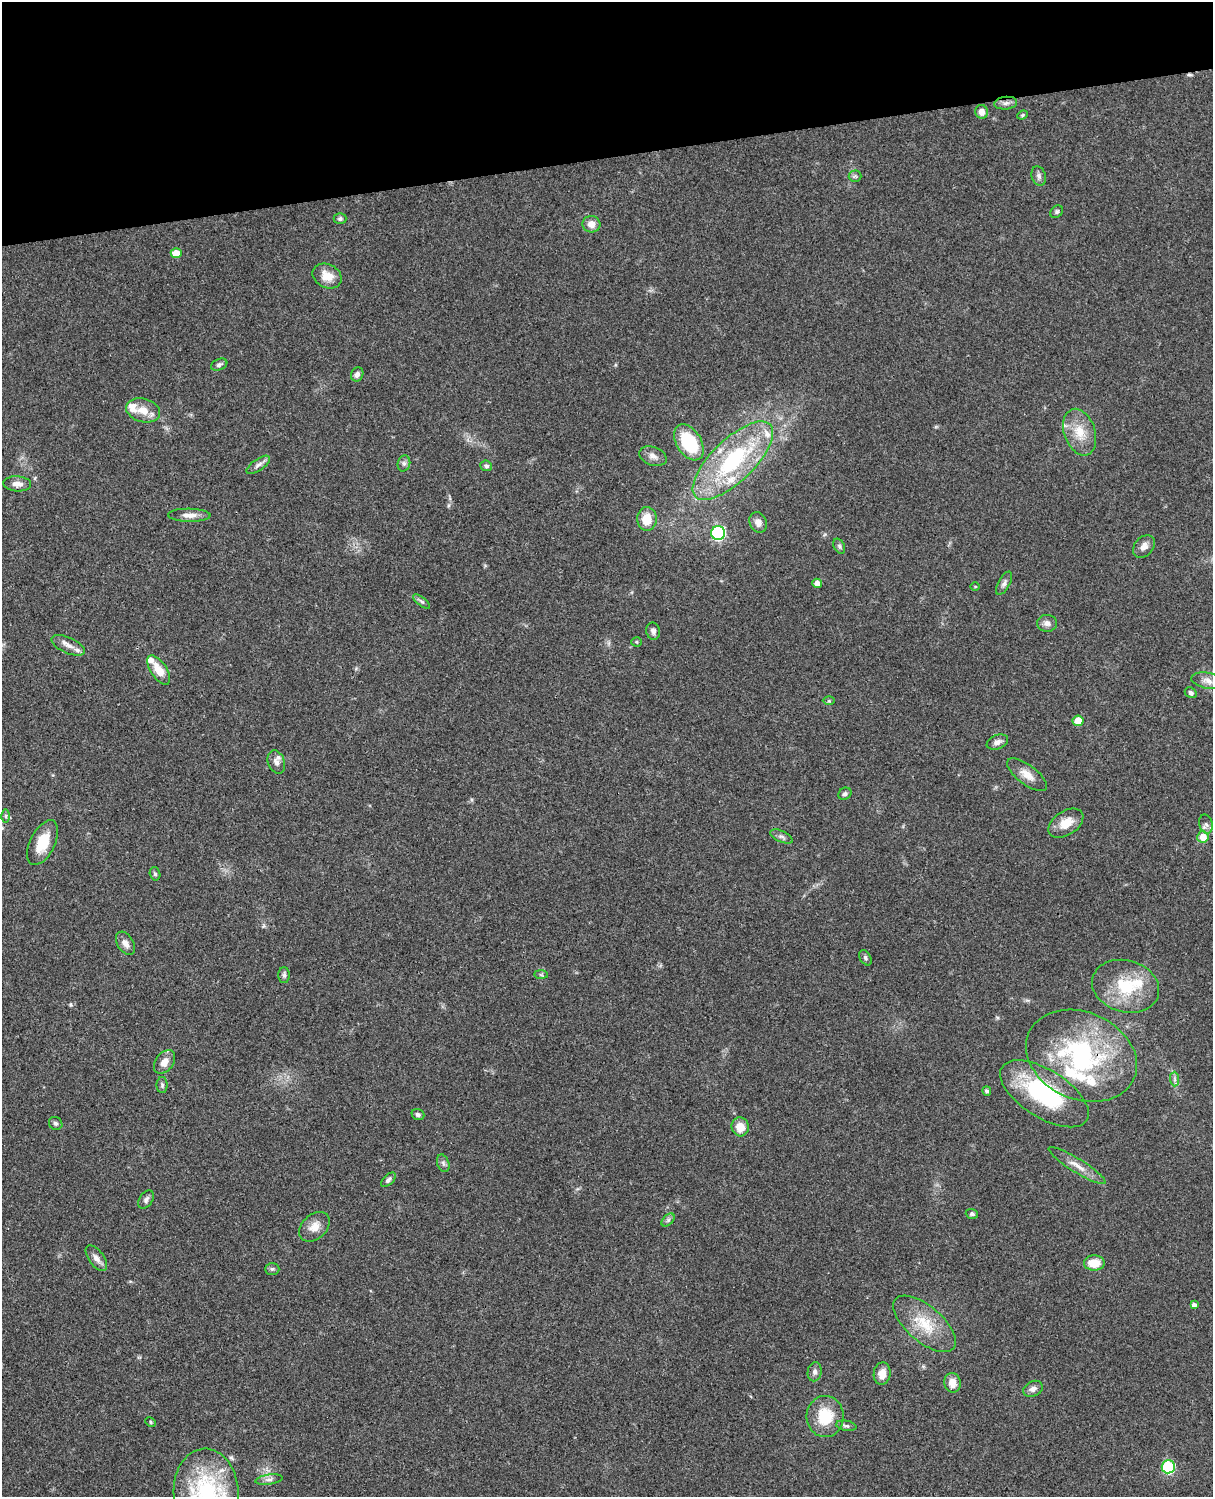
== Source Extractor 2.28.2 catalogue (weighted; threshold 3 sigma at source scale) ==
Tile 3 of 4 x 3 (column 3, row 1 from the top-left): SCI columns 2545-3755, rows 3268-4762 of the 5086 x 4927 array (HDU 1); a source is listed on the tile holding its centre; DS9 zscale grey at full resolution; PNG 1215 x 1499 px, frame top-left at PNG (2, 2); each listed source drawn as its Kron ellipse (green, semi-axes under 4 px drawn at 4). Shown black and unused: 10% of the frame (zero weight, under 3 of 4 exposures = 6% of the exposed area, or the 3 px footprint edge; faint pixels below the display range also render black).
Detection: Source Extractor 2.28.2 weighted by HDU 2 'WHT'; one run over the whole footprint, this tile lists its part. Background 0.0778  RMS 0.0059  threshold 0.0264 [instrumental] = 3 sigma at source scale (4.5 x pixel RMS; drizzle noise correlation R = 1.50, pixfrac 1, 0.05/0.05 arcsec/px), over >= 5 px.
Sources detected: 97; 1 cosmic-ray / hot-pixel residue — neither listed nor drawn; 9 inside a brighter listed object's ellipse — not listed separately; the other 87 listed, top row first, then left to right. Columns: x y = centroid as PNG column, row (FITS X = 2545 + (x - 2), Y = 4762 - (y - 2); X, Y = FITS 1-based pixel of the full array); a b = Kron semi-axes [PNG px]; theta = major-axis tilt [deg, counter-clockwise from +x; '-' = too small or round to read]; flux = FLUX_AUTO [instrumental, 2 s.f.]
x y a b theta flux
1006 103 11 6 6 2.3
982 112 7 6 - 4
1022 115 5 4 - 0.73
855 176 6 6 - 1.2
1039 176 10 7 -72 2
1057 212 7 5 47 1.1
340 219 6 5 - 1.2
591 224 9 8 - 4.3
176 253 5 5 - 8.6
327 276 15 11 -25 8
219 365 8 5 23 1.5
357 374 7 6 - 2.3
143 410 17 11 -16 8.4
1080 432 24 15 -71 13
689 442 20 12 -58 33
653 456 14 9 -20 3.5
733 461 52 21 44 65
404 463 8 6 75 1.6
258 465 14 5 35 2.4
486 466 6 5 - 1.3
17 484 14 7 -3 3.8
189 515 21 6 -1 4.5
647 519 12 9 -88 10
758 522 10 8 -67 3.9
718 533 7 7 - 85
839 546 8 5 -61 1.3
1144 546 12 9 48 3.8
817 583 5 4 - 3.6
1004 583 13 6 62 2
975 587 5 3 - 0.51
422 602 10 4 -40 1.3
1047 623 10 8 -1 2.9
653 631 9 7 -79 1.9
637 642 5 4 - 0.68
68 645 18 7 -24 4.4
159 670 17 8 -56 8.5
1208 681 16 8 -11 4
1191 693 6 5 - 1.4
829 701 6 4 0 0.67
1078 721 5 5 - 8.6
997 742 11 6 22 2.7
276 762 12 8 -70 2.8
1027 775 24 9 -37 6.4
845 794 7 5 34 1.6
6 816 7 4 -89 0.97
1066 823 19 12 33 8.8
1206 824 10 6 -77 2.2
781 836 12 5 -25 2
1203 837 6 5 - 7.6
43 843 24 12 64 14
155 874 7 5 -73 1.2
125 943 13 8 -58 3.5
865 958 8 5 -60 1.4
284 975 8 5 -90 1.4
541 975 7 4 -1 0.93
1126 986 34 26 -16 29
1081 1056 57 43 -24 95
164 1062 13 9 53 5.1
1175 1079 7 4 -89 1.4
162 1085 8 5 90 1.2
987 1091 5 4 - 1.2
1044 1094 50 24 -32 61
418 1114 6 5 - 1.3
56 1123 7 6 - 1.5
740 1127 9 8 - 7.5
443 1163 9 5 -71 1.6
1077 1166 33 7 -32 6.4
388 1180 9 5 43 1.5
146 1200 10 6 56 1.9
972 1214 6 5 - 1.1
668 1220 8 4 45 1.4
314 1227 17 12 43 6.3
96 1258 15 7 -53 3.7
1094 1263 10 7 -1 9.6
272 1269 7 6 - 1.3
1194 1305 4 4 - 2.2
925 1324 38 18 -40 21
815 1372 9 7 79 2
882 1374 11 8 82 5.4
952 1383 10 8 -80 5.9
1033 1389 10 7 27 2.7
825 1416 20 18 89 19
151 1422 5 4 - 0.87
846 1426 10 5 -10 1.4
1168 1467 7 6 - 49
269 1479 13 5 9 2.3
206 1492 43 32 -87 75
Overlapping masked pixels (flux is a lower limit): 2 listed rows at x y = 68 645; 1081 1056
Isophote crosses this tile's border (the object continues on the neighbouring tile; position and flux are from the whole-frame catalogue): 1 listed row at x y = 206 1492